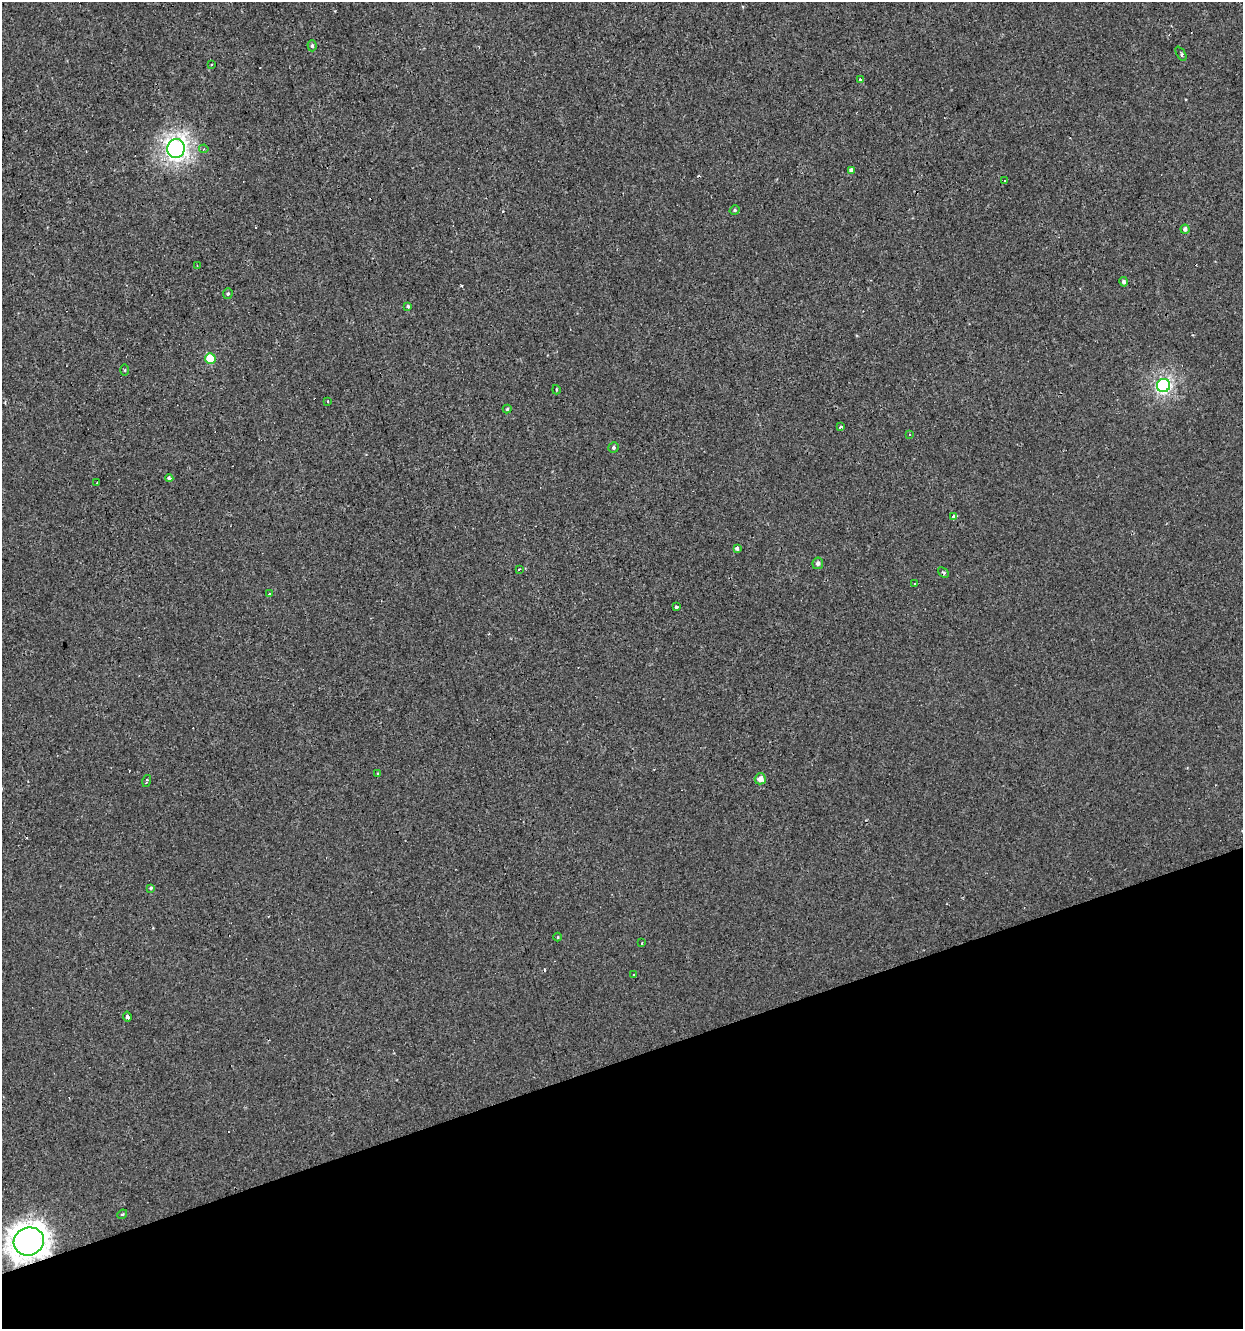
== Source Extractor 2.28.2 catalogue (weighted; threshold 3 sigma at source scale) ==
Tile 14 of 4 x 4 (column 2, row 4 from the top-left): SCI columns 1296-2536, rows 1-1327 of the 5123 x 5308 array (HDU 1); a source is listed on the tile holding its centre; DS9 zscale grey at full resolution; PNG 1245 x 1331 px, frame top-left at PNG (2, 2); each listed source drawn as its Kron ellipse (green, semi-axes under 4 px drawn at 4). Shown black and unused: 20% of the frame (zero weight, under 2 of 3 exposures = <1% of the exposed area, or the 3 px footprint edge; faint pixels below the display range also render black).
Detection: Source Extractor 2.28.2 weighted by HDU 2 'WHT'; one run over the whole footprint, this tile lists its part. Background -2.46e-04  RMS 0.0043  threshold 0.0194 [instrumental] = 3 sigma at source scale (4.5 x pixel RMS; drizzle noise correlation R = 1.50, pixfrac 1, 0.0396/0.0396 arcsec/px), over >= 5 px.
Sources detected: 52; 9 cosmic-ray / hot-pixel residue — neither listed nor drawn; the other 43 listed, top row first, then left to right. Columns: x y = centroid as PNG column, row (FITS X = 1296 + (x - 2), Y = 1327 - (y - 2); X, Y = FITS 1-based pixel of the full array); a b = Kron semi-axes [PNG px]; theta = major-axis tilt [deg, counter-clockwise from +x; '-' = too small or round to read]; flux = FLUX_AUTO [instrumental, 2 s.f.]
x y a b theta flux
312 46 5 4 - 0.79
1181 54 8 4 -60 1.1
212 64 3 2 - 0.66
861 79 3 3 - 1.8
176 149 9 9 - 190
204 149 4 3 - 0.55
851 170 3 3 - 9.1
1005 181 3 2 - 0.32
735 210 5 4 - 0.73
1185 229 4 4 - 1.6
197 266 3 2 - 0.29
1124 282 5 4 - 1.5
228 293 5 4 - 0.72
408 306 4 3 - 2.5
210 358 5 5 - 16
125 370 5 3 - 0.43
1164 386 7 6 - 92
556 390 4 3 - 0.5
328 401 3 2 - 0.4
507 409 4 4 - 0.52
840 427 4 3 - 1.3
910 434 3 3 - 0.36
613 448 5 5 - 0.97
169 478 4 3 - 2.4
97 483 3 2 - 0.6
953 517 3 3 - 32
737 549 3 3 - 1.5
818 563 6 5 - 1.8
519 569 3 2 - 0.43
943 573 6 3 -43 0.62
915 583 4 3 - 0.4
269 594 3 2 - 0.58
676 607 3 3 - 1.2
378 774 4 3 - 0.38
760 779 5 5 - 3.6
147 781 6 3 75 0.78
151 888 3 3 - 0.84
558 937 4 3 - 0.35
642 943 3 2 - 0.46
634 975 4 3 - 1.7
127 1017 5 3 - 3.8
122 1214 5 4 - 0.57
29 1241 15 14 - 560
Overlapping masked pixels (flux is a lower limit): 1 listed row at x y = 29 1241